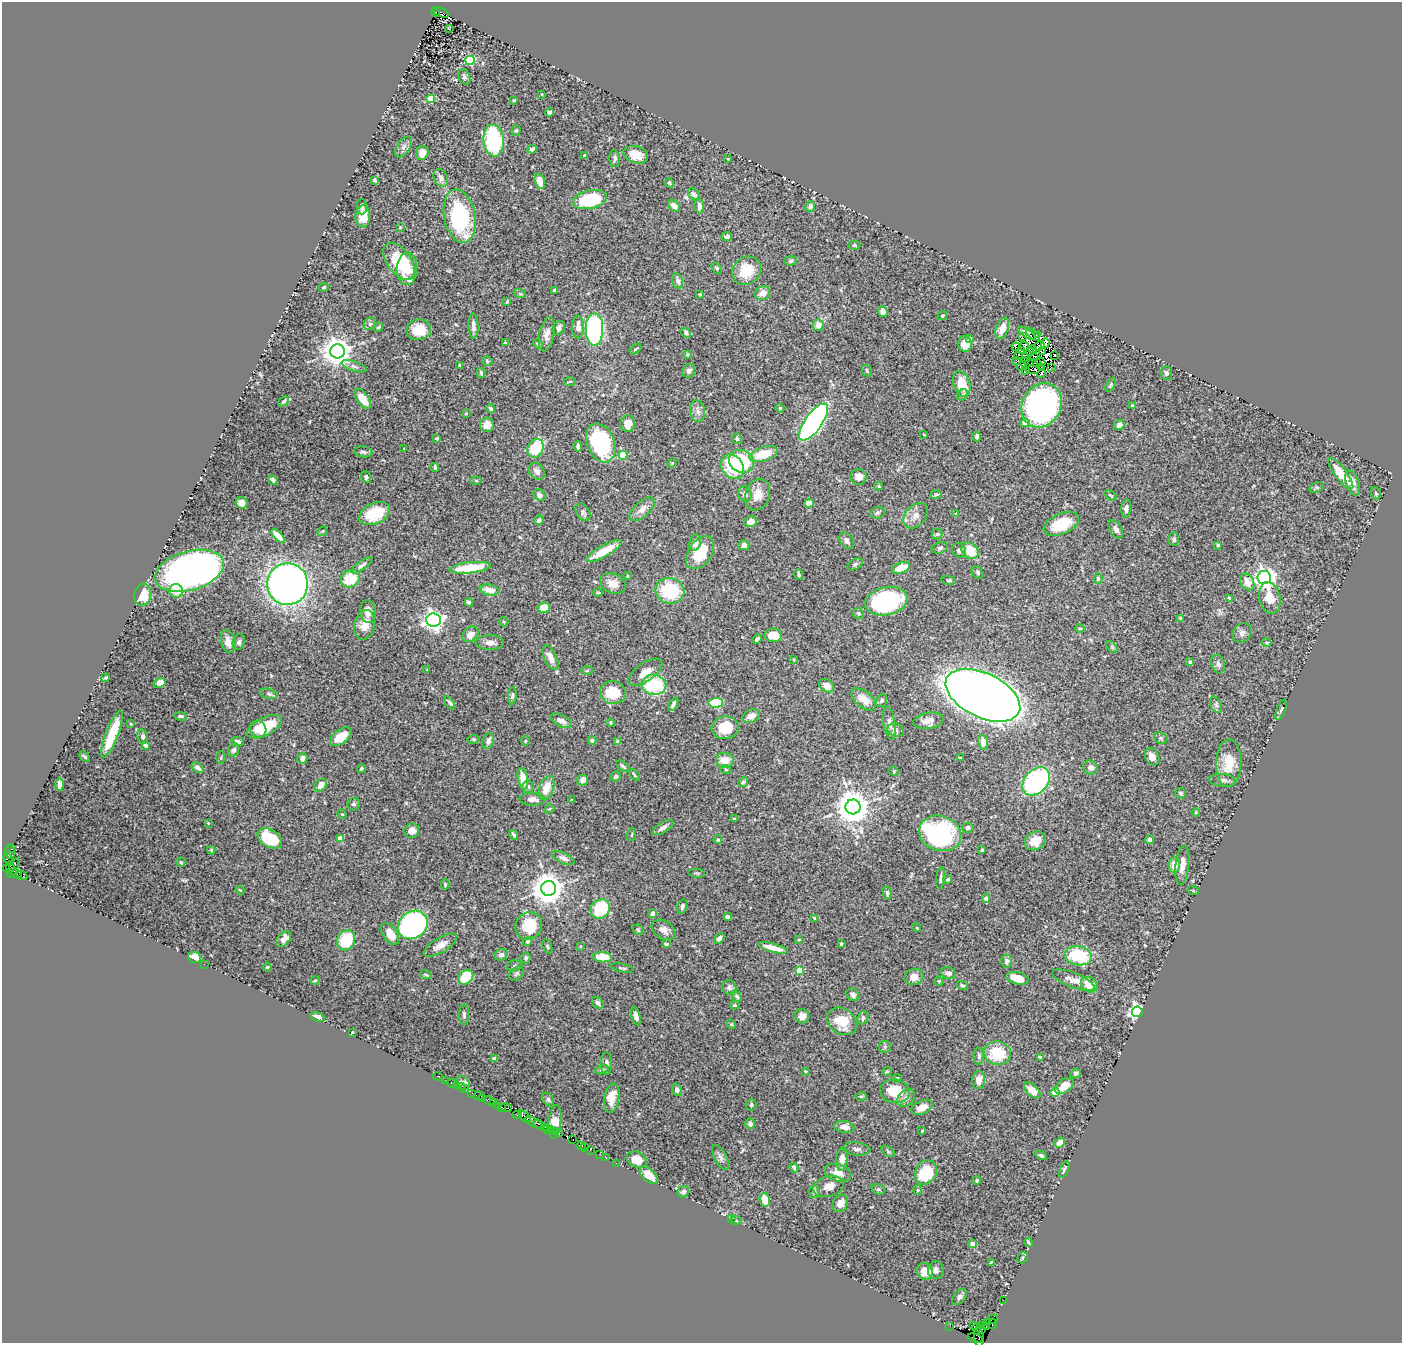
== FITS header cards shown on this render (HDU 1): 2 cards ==
NAXIS1  =                 1400
NAXIS2  =                 1341

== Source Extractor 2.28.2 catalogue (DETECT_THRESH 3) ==
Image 1400 x 1341 px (HDU 1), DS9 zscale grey, 1 PNG px = 1 image px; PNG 1404 x 1345 px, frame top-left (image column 1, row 1341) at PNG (2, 2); each listed source drawn as its Kron ellipse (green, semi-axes under 4 px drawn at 4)
Background 1.18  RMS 0.027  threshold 0.0822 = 3 sigma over >= 5 px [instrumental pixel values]
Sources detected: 489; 6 with non-positive FLUX_AUTO (blend fragments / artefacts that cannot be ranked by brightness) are neither listed nor drawn; the other 483 listed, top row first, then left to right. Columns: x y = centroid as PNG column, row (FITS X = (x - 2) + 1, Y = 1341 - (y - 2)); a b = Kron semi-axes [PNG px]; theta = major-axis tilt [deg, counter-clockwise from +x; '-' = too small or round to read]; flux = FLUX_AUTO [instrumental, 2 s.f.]
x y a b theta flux
440 12 9 4 -24 960
436 13 4 3 - 740
450 29 3 2 - 2.1
470 60 5 4 - 130
464 77 8 5 -63 4.2
542 94 3 2 - 1.3
431 99 4 4 - 57
514 100 3 2 - 1.6
550 112 4 3 - 6.1
516 130 5 4 - 3.2
494 140 16 10 -84 130
403 147 12 6 55 7.4
532 149 4 3 - 5.8
422 153 7 6 - 19
636 155 12 8 -18 27
584 156 3 2 - 1.8
615 158 8 5 -84 5.1
728 159 3 3 - 1.4
441 178 9 7 -64 8.9
375 180 4 3 - 3.4
540 181 8 5 -71 21
669 183 5 3 - 2.8
694 194 7 5 -43 6.3
590 199 17 9 12 110
674 206 7 4 -45 9.3
699 206 7 5 -87 8.9
362 207 7 5 -89 5.4
810 207 5 5 - 8.1
363 216 11 7 87 22
460 216 27 15 -79 180
400 227 4 3 - 1.6
727 237 6 4 12 3.7
855 245 6 4 -1 3.2
399 261 21 12 -53 82
791 261 6 4 3 2.8
717 268 6 4 -50 2.5
407 269 16 10 87 33
746 271 15 13 44 54
678 281 8 5 -78 5.8
324 287 5 4 - 3
555 290 4 3 - 4.1
763 293 8 6 35 17
520 294 6 4 -19 2.2
700 294 3 3 - 1.6
507 302 3 3 - 1.7
883 311 5 4 - 11
942 316 5 4 - 2.3
370 324 7 5 44 4.6
818 325 6 5 - 16
473 326 13 5 -87 9.4
378 327 5 3 - 2.7
578 327 11 6 89 15
559 328 7 5 67 6.9
1002 328 11 6 70 18
594 329 16 8 89 390
419 330 12 10 6 43
686 333 5 4 - 5.3
1027 333 10 4 -33 5.8
547 334 17 7 78 14
1037 334 3 2 - 3.8
1033 335 8 3 -39 9.5
1022 337 3 2 - 1.5
970 339 4 3 - 5.6
505 342 4 2 - 1.4
1045 343 5 3 - 0.16
538 344 5 3 - 1.9
965 344 8 7 - 24
1024 346 4 2 - 1.2
1039 346 5 2 - 2.6
1016 347 4 2 - 2.9
635 349 7 4 37 2.6
1033 349 4 2 - 1.3
337 351 7 7 - 2700
1021 351 3 2 - 3
1043 351 3 2 - 0.021
1030 352 4 2 - 2.7
687 355 4 4 - 3.4
1018 355 3 2 - 0.34
1055 355 3 2 - 0.58
1025 357 3 2 - 1.7
1034 357 4 2 - 0.9
1016 360 3 2 - 2.8
487 361 5 4 - 2.6
1024 362 4 2 - 5
1041 362 5 2 - 2.9
1036 363 2 2 - 1.1
459 365 4 2 - 1.4
354 366 13 5 -17 6.6
1021 366 5 2 - 2.8
1042 367 3 2 - 1.5
1051 367 3 2 - 1.1
1025 370 4 3 - 0.51
1032 370 7 2 -2 3.9
689 371 7 6 - 6
867 371 6 4 -62 2.8
481 373 5 3 - 3
1041 373 5 2 - 6.8
1166 373 7 6 - 5
570 381 6 3 1 2.2
962 384 13 8 -72 33
1111 385 8 4 62 3.4
963 395 6 5 - 3.5
363 399 11 6 -55 26
284 401 6 4 44 3.1
1041 405 23 19 61 580
1132 406 4 4 - 2.8
491 408 4 4 - 4.7
780 408 4 4 - 2.5
697 411 11 7 -80 8.7
466 413 4 4 - 1.5
814 422 22 8 55 810
1025 423 5 4 - 20
628 424 8 7 - 18
487 425 7 7 - 14
1119 425 5 5 - 8
924 434 4 3 - 1.3
977 437 5 3 - 5.8
437 438 3 3 - 2.1
737 439 5 4 - 2.9
601 443 20 14 -68 160
578 446 5 3 - 5.8
536 448 10 7 63 73
404 449 3 2 - 1.3
363 452 9 5 -8 4.9
763 454 14 7 18 50
623 455 4 4 - 66
741 461 13 11 -29 140
672 463 5 4 - 2.1
435 467 4 2 - 2.6
732 467 13 10 -53 62
537 471 9 7 -47 8.7
1341 474 19 6 -52 43
366 477 6 5 - 4.4
859 477 8 8 - 15
273 480 5 4 - 3.6
476 481 6 4 -2 2.1
1353 483 13 6 -73 15
879 486 4 4 - 2.2
1316 487 7 5 28 3.2
1376 493 6 5 - 2.4
745 494 8 6 -71 7.8
936 494 6 3 10 3
539 495 6 5 - 6.2
757 495 16 12 71 24
1111 495 6 3 -35 2
241 503 6 5 - 8.8
809 503 5 4 - 22
1126 508 9 5 85 6.6
642 509 15 7 41 15
583 512 10 6 -56 5.8
878 513 7 5 20 3.6
375 514 16 10 24 53
956 514 4 4 - 1.7
916 516 14 10 48 14
539 520 5 4 - 5.3
751 522 6 5 - 15
1061 524 19 10 24 56
1116 529 10 6 -60 7.5
322 531 5 4 - 2.4
937 534 5 5 - 3.2
278 536 9 4 -46 18
1174 539 7 5 -89 4.1
847 541 9 6 -58 6.4
695 543 8 6 74 11
744 545 5 5 - 7.8
1218 545 4 4 - 2.1
940 548 8 5 15 4.9
959 550 8 6 -52 6.2
604 551 20 5 30 43
970 551 9 7 -40 36
700 553 18 11 55 57
855 564 8 5 29 3.9
362 565 12 4 35 5.5
470 568 21 5 6 67
901 568 9 5 20 31
189 571 35 19 16 1200
978 572 7 5 -50 3.6
799 575 5 3 - 2.4
627 576 3 2 - 1.2
1264 577 7 6 - 1100
1098 578 5 4 - 3.4
350 579 10 8 32 54
949 580 7 3 -8 2.3
1247 582 9 6 -57 23
613 583 13 9 -25 16
288 584 21 20 - 960
490 590 10 5 -10 19
176 591 7 6 - 26
670 591 14 12 -14 96
598 592 5 3 - 1.5
143 595 11 8 81 40
1229 598 4 2 - 2.3
1270 598 16 10 -78 30
886 601 21 14 13 220
469 602 4 3 - 3.4
544 607 6 5 - 25
368 612 11 8 -85 12
858 613 6 5 - 2.8
1180 618 3 3 - 1.6
434 620 7 6 - 1000
504 622 5 3 - 1.9
365 625 15 10 78 19
1080 628 4 3 - 1.6
1242 633 10 8 53 7.4
470 634 9 6 44 14
773 635 9 7 -1 24
757 639 5 3 - 3.7
228 642 12 7 -74 18
239 642 8 6 69 4.8
490 642 14 7 0 9.2
1267 643 5 3 - 2.4
1112 647 7 4 -46 3.1
550 658 13 6 -65 17
794 660 4 3 - 2
1190 662 4 4 - 3.5
1218 664 9 6 -73 6.5
427 670 3 3 - 1.4
587 671 6 4 2 2.3
645 672 19 9 35 20
106 678 4 3 - 2.5
159 683 6 4 28 18
654 685 12 10 -9 120
827 686 8 6 -36 14
613 692 13 11 -17 51
269 694 9 5 -15 4.5
983 695 40 22 -26 3700
512 696 8 4 86 3.9
864 699 15 8 -39 23
882 700 6 5 - 5
450 703 7 3 -51 2.9
716 703 7 5 4 100
673 704 7 4 64 4.9
1216 705 9 5 -65 4.7
1281 710 11 4 70 3.7
181 716 6 3 -5 3.6
751 716 9 6 25 13
561 721 11 6 -26 9.4
928 721 15 8 9 16
611 723 4 3 - 2.7
889 723 17 6 -81 9.6
131 724 3 3 - 1.9
265 727 19 9 28 69
725 728 13 11 8 41
258 729 9 7 -43 21
896 730 8 6 -17 5.4
112 734 25 6 69 51
143 736 7 5 -77 5.1
341 737 12 7 38 37
1161 738 7 5 -22 3.3
474 739 6 4 9 2.3
592 740 4 4 - 2.6
238 741 6 4 -22 5
488 741 8 5 72 6.6
525 741 4 4 - 1.8
617 742 4 3 - 6.3
983 742 7 5 -82 16
145 745 4 3 - 7.8
234 750 7 5 66 4.6
85 757 6 4 -45 2.9
1152 757 9 7 -64 11
221 758 6 3 89 2.3
302 758 5 5 - 10
960 758 3 2 - 1.4
725 760 9 8 - 25
1229 763 24 12 89 39
623 766 7 3 -38 2.8
198 768 7 4 -36 7.9
1090 768 8 6 -39 7.3
361 769 5 4 - 3.1
726 770 5 3 - 2
894 771 5 4 - 2.2
634 775 7 3 -49 2.2
616 776 5 4 - 3.1
523 779 11 5 -79 31
583 780 5 5 - 11
1222 780 13 6 -5 6.6
1036 781 16 11 48 280
743 782 5 4 - 6.1
60 784 6 4 -89 7.9
321 785 7 5 46 13
528 787 6 5 - 4.3
546 788 12 7 70 30
1181 793 5 5 - 3.7
532 799 13 6 -3 9.8
572 800 3 2 - 2.4
354 804 6 6 - 4.3
853 807 7 7 - 3900
549 809 5 3 - 2
1196 812 4 4 - 1.6
342 814 5 4 - 1.6
734 819 3 3 - 3.1
208 823 3 3 - 1.3
968 827 6 5 - 4.6
663 828 12 5 32 7.3
412 831 7 7 - 14
940 833 21 17 -19 260
514 835 5 3 - 3.2
632 835 7 3 71 1.8
270 838 13 8 -31 78
340 838 4 4 - 30
718 840 4 3 - 2.1
1150 840 4 3 - 5.1
1035 841 11 9 32 28
12 849 3 3 - 81
211 850 4 4 - 2.6
982 850 3 3 - 3.2
10 852 7 4 -79 240
563 858 12 5 -24 8.7
8 859 6 3 -67 220
181 862 5 4 - 2.9
1174 865 8 5 84 19
1182 865 20 6 84 16
10 867 6 2 89 100
6 868 4 2 - 110
14 868 11 3 62 36
697 873 8 3 -5 2.4
15 874 7 2 -21 62
22 875 6 3 -24 95
941 878 11 3 86 4.3
948 879 4 4 - 3
445 884 5 4 - 2.3
549 888 7 7 - 3200
240 890 4 3 - 1.6
1193 890 5 3 - 1.7
887 893 6 4 -81 3.1
986 898 5 4 - 6.9
682 907 7 4 77 5.8
600 909 10 9 - 92
653 913 4 4 - 17
727 917 4 3 - 4.7
815 918 4 3 - 3.8
413 925 16 13 39 320
529 926 14 13 - 62
917 928 4 3 - 1.6
638 930 6 4 -43 2.7
664 930 13 9 -33 12
390 934 12 7 -56 25
719 938 6 4 43 6.3
284 939 9 6 48 14
346 940 11 8 63 91
799 940 4 2 - 1.2
528 941 5 4 - 2.9
666 944 4 3 - 3.2
841 944 3 3 - 2.4
440 945 19 7 31 17
547 946 8 4 -70 2.9
580 946 4 2 - 1.1
773 948 15 4 -14 25
501 955 6 5 - 7.7
1078 956 13 9 -12 96
195 957 6 5 - 42
602 957 9 5 -6 39
526 958 6 4 81 3.7
1007 961 6 5 - 6.4
204 964 2 2 - 3.1
514 966 7 5 16 3.8
267 967 4 4 - 2.2
622 968 11 2 -11 2.7
799 971 4 4 - 39
948 973 8 5 -12 7.6
516 974 8 5 46 3.9
426 975 6 3 -19 2.2
466 977 8 6 42 48
914 977 9 8 - 16
1017 978 11 6 -14 26
1073 980 22 7 -21 16
315 981 5 4 - 2.1
939 981 4 4 - 2.1
962 985 6 4 -17 2.2
1089 985 9 7 -33 27
729 987 7 7 - 4.6
853 995 7 5 -55 5.9
737 996 6 4 -46 3.4
598 1003 6 5 - 5.9
735 1005 4 3 - 2
1137 1012 5 5 - 700
464 1015 10 5 -90 4.5
636 1016 9 4 -75 9.5
802 1016 7 7 - 11
318 1017 7 4 -20 8.8
863 1018 7 5 68 4.8
842 1021 16 12 -38 40
731 1024 5 4 - 2
352 1032 3 2 - 1.5
885 1047 6 5 - 3.3
997 1053 13 11 -11 63
979 1056 8 5 90 4.9
1040 1057 4 3 - 2.6
494 1059 4 4 - 12
607 1063 11 5 -89 7
602 1070 7 4 18 3.1
805 1071 3 3 - 1.7
887 1071 5 4 - 2.3
1076 1073 5 4 - 4.8
438 1076 5 2 - 23
897 1078 5 4 - 2.8
445 1080 2 2 - 17
979 1080 9 6 85 17
451 1083 5 2 - 22
463 1083 8 6 -38 21
456 1085 2 2 - 40
1064 1086 10 6 36 27
461 1087 3 2 - 19
465 1089 4 3 - 88
677 1090 6 4 -70 5.1
1032 1090 10 5 -43 17
895 1091 15 12 -9 46
1055 1092 4 4 - 35
472 1093 2 2 - 13
479 1096 5 3 - 150
861 1096 5 3 - 2
483 1098 4 2 - 120
611 1098 15 7 81 30
906 1098 10 7 46 7.6
548 1099 7 5 -60 3.7
490 1101 7 2 -18 170
493 1102 3 2 - 140
497 1105 2 2 - 47
751 1105 6 5 - 3.4
502 1107 3 2 - 110
922 1107 11 6 22 16
506 1108 6 3 -15 230
517 1115 5 3 - 110
524 1117 8 3 -44 110
555 1122 17 6 85 41
534 1123 10 3 -33 340
539 1124 6 3 -39 340
750 1124 5 4 - 6.5
544 1127 3 2 - 120
844 1127 10 6 -9 12
548 1129 3 3 - 77
551 1131 4 2 - 100
922 1131 3 3 - 1.7
555 1132 4 2 - 90
559 1133 3 2 - 52
573 1139 3 2 - 60
1060 1142 5 4 - 15
581 1146 5 3 - 140
585 1148 3 3 - 68
857 1149 14 6 -8 7.4
590 1150 2 2 - 41
888 1151 7 3 -38 2.8
599 1154 2 2 - 36
1041 1155 6 4 -27 4.1
605 1157 2 2 - 45
721 1158 14 6 -64 6.7
842 1159 12 6 82 13
637 1160 10 7 -21 20
616 1163 2 2 - 25
794 1167 5 4 - 3.1
1064 1169 8 4 65 5.1
926 1172 12 10 58 77
838 1173 14 8 -18 16
649 1175 11 6 -43 24
977 1180 4 4 - 2.8
828 1186 16 10 17 18
878 1189 7 5 -17 3.5
918 1190 5 4 - 2.4
683 1192 6 5 - 5.4
814 1192 6 5 - 4.1
765 1200 7 5 -78 24
840 1203 9 7 58 11
731 1219 2 2 - 13
736 1221 5 3 - 2.4
1029 1242 5 2 - 2.4
972 1244 4 3 - 12
1023 1258 6 5 - 3
991 1262 3 2 - 1.6
936 1270 9 8 - 8.5
925 1271 8 7 - 17
959 1297 9 5 51 4.7
1003 1300 2 2 - 24
992 1319 6 2 33 100
988 1323 3 2 - 66
992 1324 5 3 - 130
974 1325 3 3 - 40
950 1326 2 2 - 18
982 1326 3 2 - 59
986 1326 3 2 - 72
977 1328 5 2 - 95
982 1329 2 2 - 290
979 1337 10 4 -82 140
975 1338 7 2 -15 73
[6 non-positive-flux detections neither listed nor drawn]